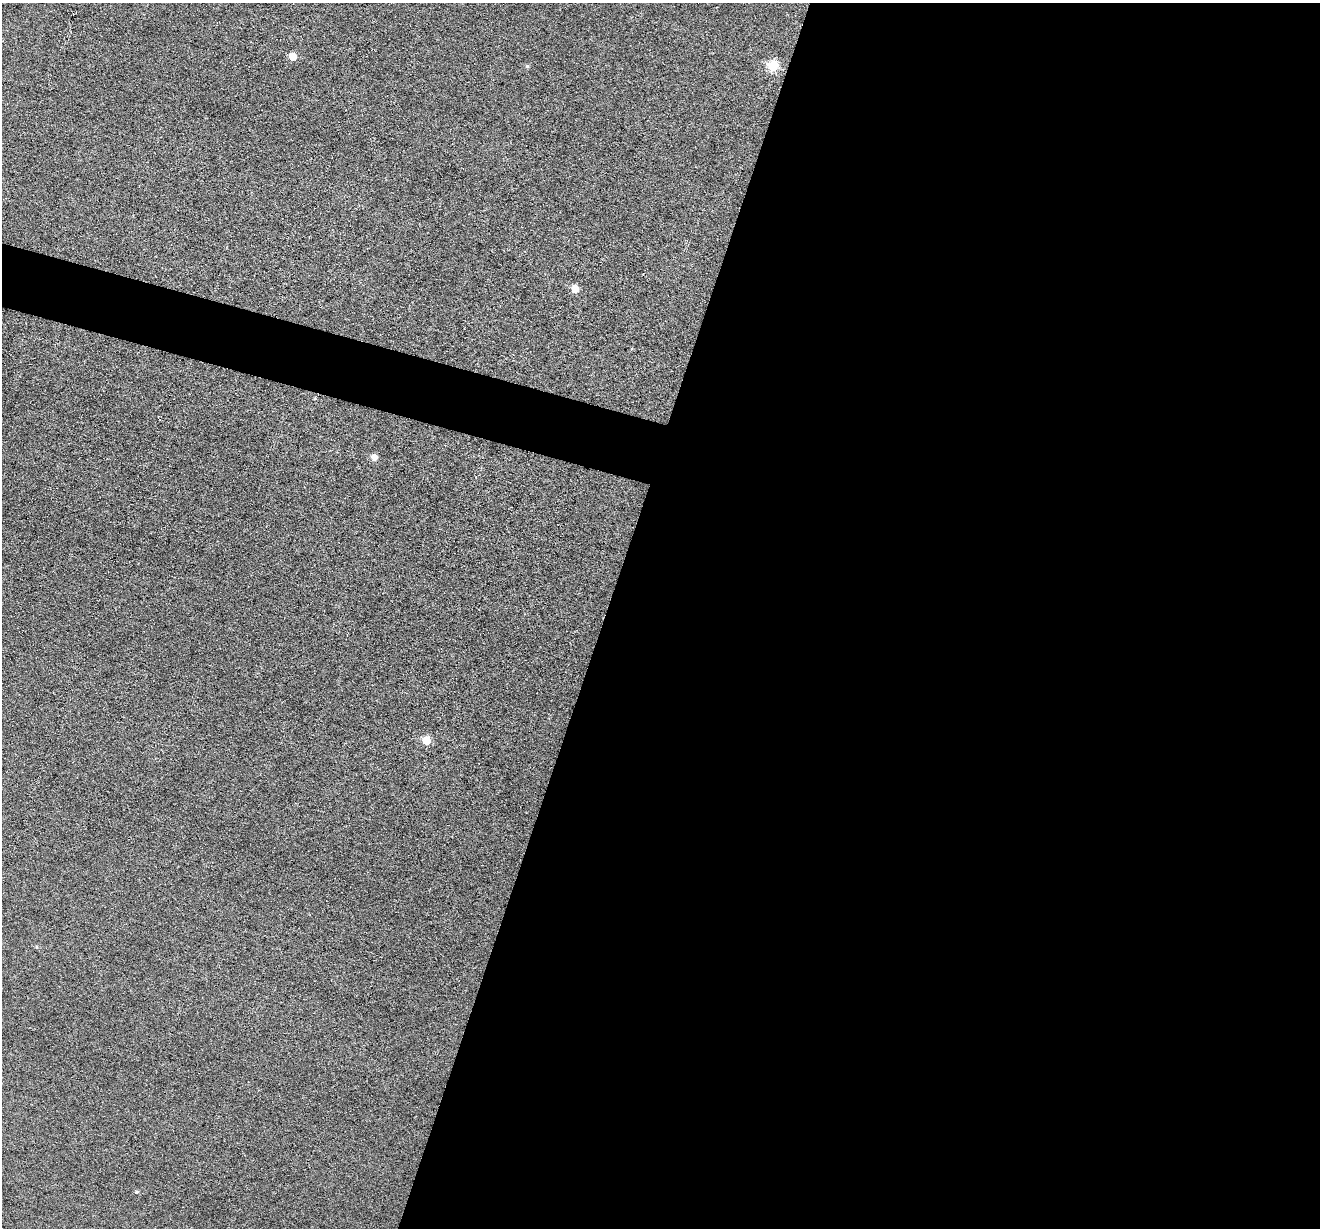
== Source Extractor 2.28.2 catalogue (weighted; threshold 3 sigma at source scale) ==
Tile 12 of 4 x 4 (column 4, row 3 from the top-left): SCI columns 3954-5271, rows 1357-2582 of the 5274 x 5294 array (HDU 1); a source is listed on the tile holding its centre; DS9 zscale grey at full resolution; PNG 1322 x 1230 px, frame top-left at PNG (2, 3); no overlay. Shown black and unused: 57% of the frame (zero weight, under 3 of 6 exposures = <1% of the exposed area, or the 3 px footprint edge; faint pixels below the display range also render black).
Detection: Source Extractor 2.28.2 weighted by HDU 2 'WHT'; one run over the whole footprint, this tile lists its part. Background 0.0399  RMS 0.0054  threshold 0.0222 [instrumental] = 3 sigma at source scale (4.09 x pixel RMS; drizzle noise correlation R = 1.36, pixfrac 0.8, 0.05/0.05 arcsec/px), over >= 5 px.
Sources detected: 7; all 7 listed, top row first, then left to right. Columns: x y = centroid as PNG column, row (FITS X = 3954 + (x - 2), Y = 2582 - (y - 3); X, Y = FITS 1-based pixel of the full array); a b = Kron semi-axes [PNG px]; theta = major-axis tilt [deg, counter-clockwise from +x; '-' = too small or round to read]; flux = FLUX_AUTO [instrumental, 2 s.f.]
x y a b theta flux
293 56 6 6 - 5.3
527 66 4 4 - 0.74
773 66 6 6 - 20
575 288 6 5 - 5.7
374 457 6 5 - 3.3
427 741 6 6 - 8.9
136 1192 5 4 - 0.63